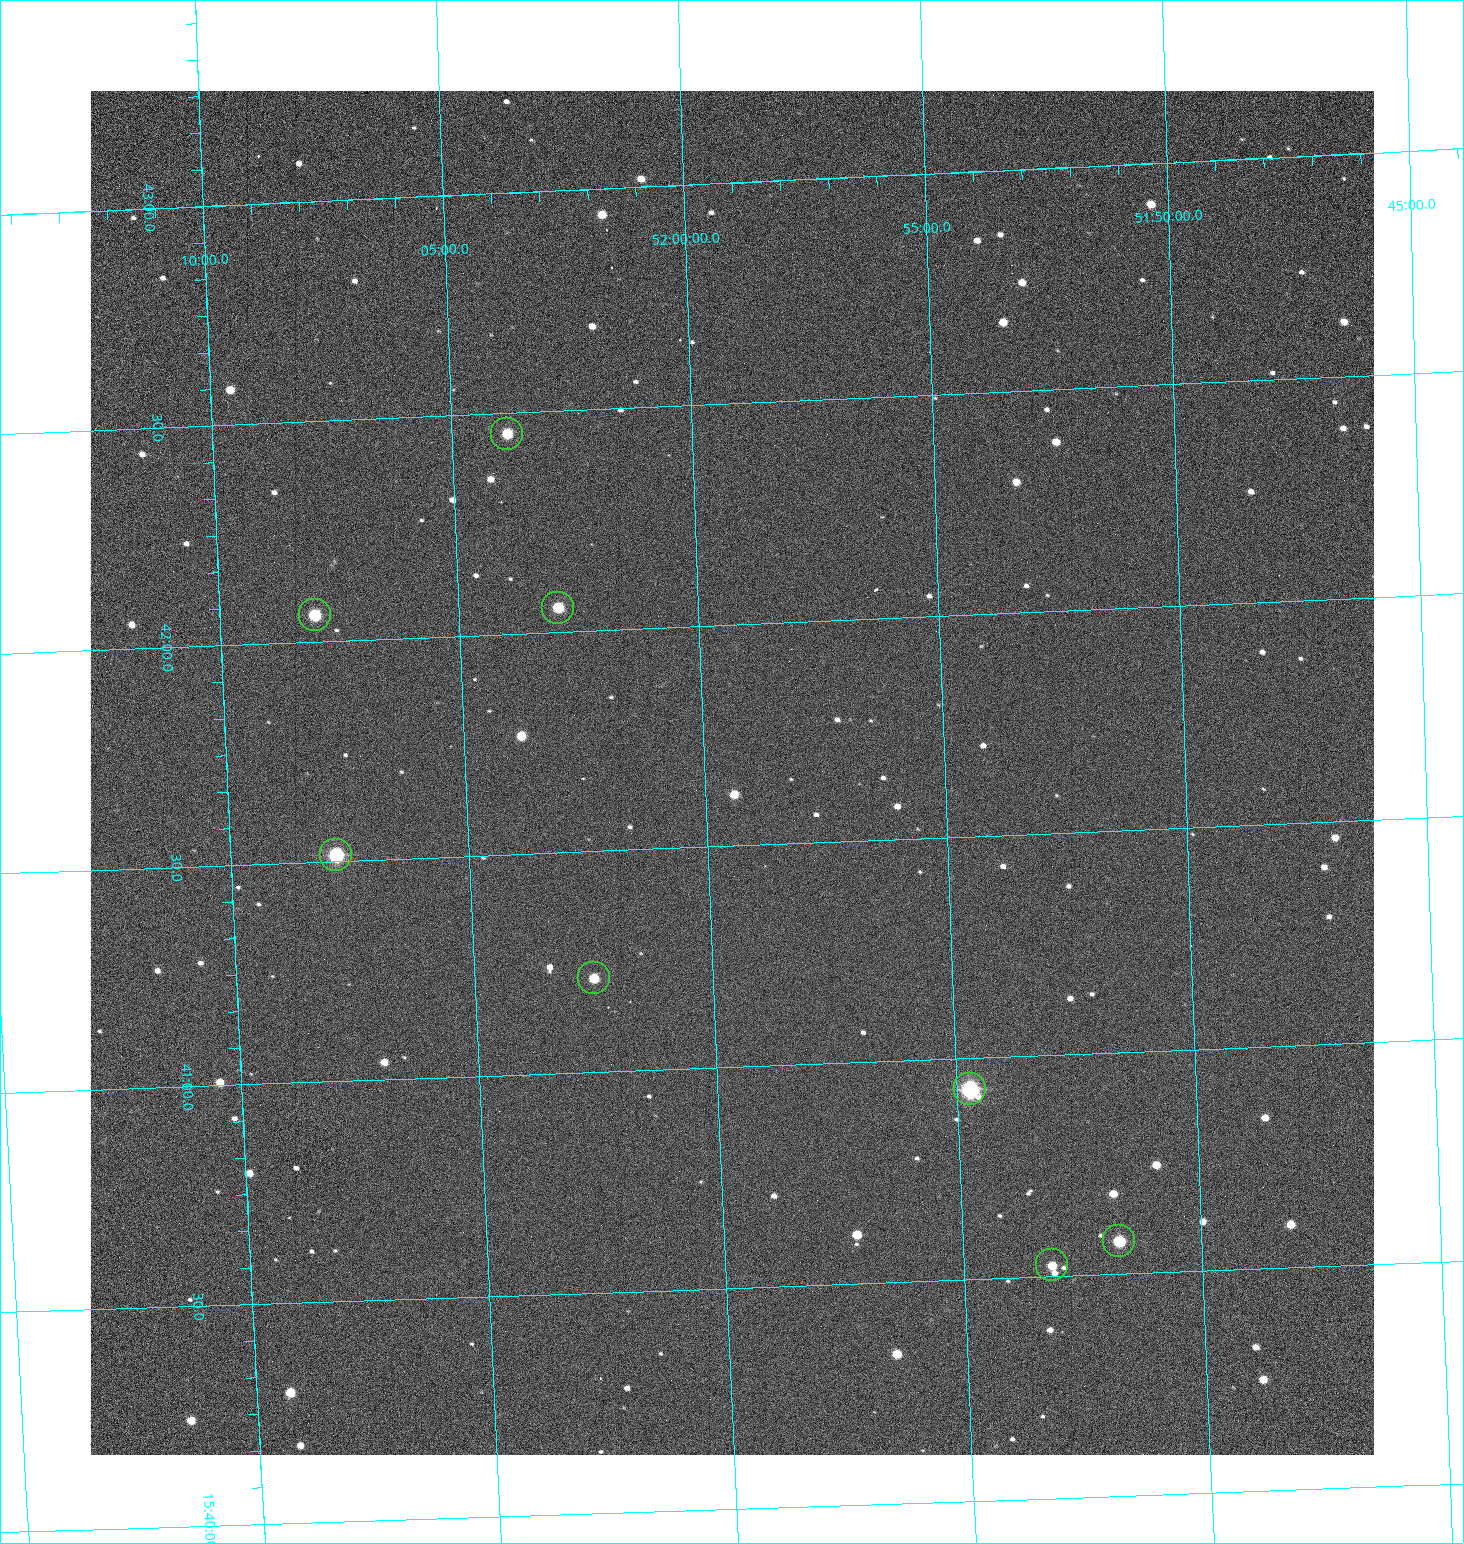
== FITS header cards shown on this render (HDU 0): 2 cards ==
NAXIS1  =                 1284 /fastest changing axis
NAXIS2  =                 1364 /next to fastest changing axis

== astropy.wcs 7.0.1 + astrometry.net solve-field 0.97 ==
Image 1284 x 1364 px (HDU 0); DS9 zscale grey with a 90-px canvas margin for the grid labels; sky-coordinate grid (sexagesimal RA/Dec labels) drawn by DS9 from the SOLVED WCS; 8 Tycho-2 reference stars matched to detected sources circled (green)
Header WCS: RA---TAN/DEC--TAN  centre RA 15:41:40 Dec +51:59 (235.42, +51.99 deg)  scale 1.26 arcsec/px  FOV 26.9' x 28.5'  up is +92 deg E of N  parity flipped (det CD > 0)
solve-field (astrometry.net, Tycho-2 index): VERIFIED the header's WCS against the Tycho-2 star catalogue (8 matches, 0 conflicts) and refined it, rather than solving blind
Solved WCS: RA---TAN-SIP/DEC--TAN-SIP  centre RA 15:41:40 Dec +51:59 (235.42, +51.99 deg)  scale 1.25 arcsec/px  FOV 26.8' x 28.5'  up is +92 deg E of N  parity flipped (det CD > 0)
The solver's refit moves the header's centre by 0.78 arcsec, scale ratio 0.9982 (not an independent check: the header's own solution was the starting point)
Tycho-2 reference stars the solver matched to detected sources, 8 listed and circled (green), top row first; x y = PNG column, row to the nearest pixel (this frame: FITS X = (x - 90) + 1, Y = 1364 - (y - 91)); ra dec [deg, ICRS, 3 dp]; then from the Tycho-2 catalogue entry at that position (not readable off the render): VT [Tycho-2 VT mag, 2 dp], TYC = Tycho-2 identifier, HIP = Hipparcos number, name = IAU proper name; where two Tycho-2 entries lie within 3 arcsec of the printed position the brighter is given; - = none
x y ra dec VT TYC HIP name
507 434 235.614 +52.064 11.61 3489-1132-1 - -
558 608 235.514 +52.049 11.19 3489-1407-1 - -
315 615 235.515 +52.133 11.12 3489-1380-1 - -
336 855 235.378 +52.130 9.31 3489-1322-1 76850 -
594 978 235.303 +52.042 11.52 3489-958-1 - -
970 1089 235.232 +51.912 9.59 3489-824-1 - -
1119 1241 235.143 +51.862 10.97 3489-1016-1 - -
1052 1265 235.131 +51.886 12.29 3489-908-1 - -